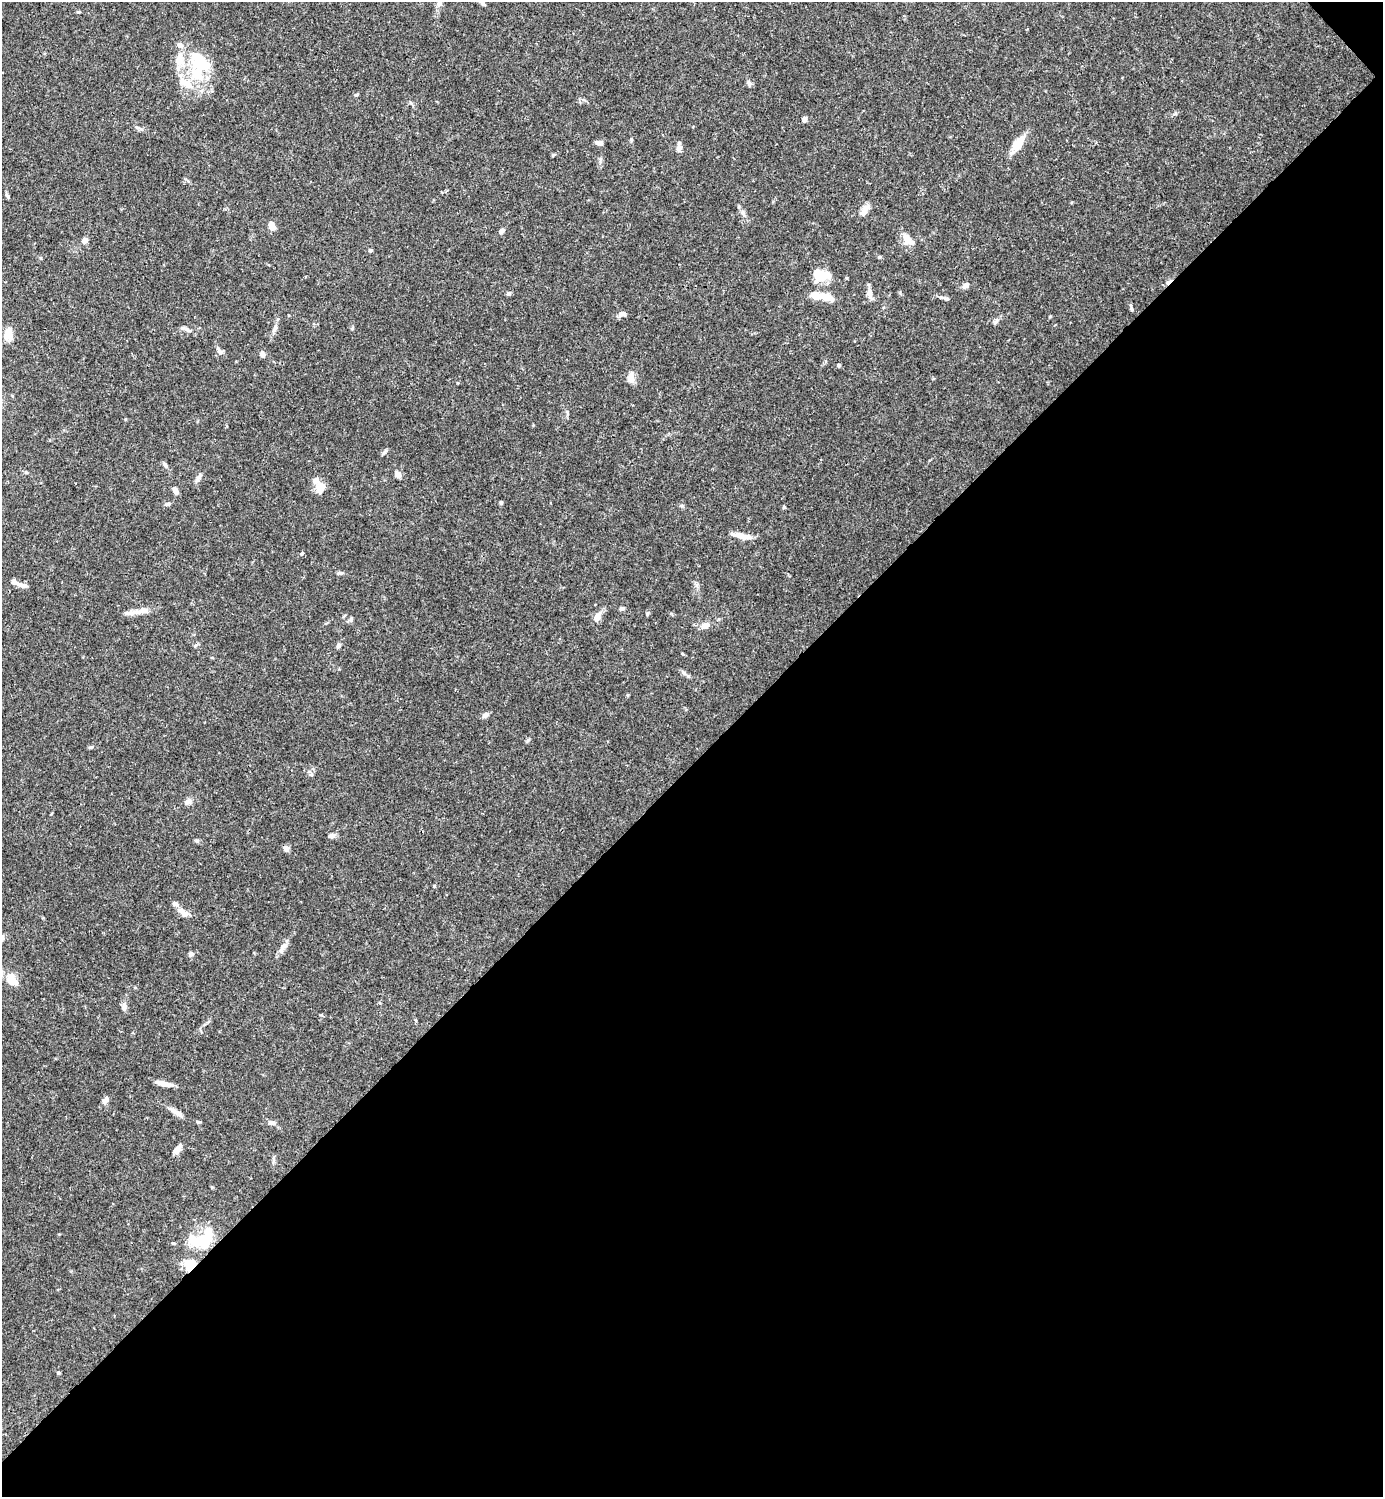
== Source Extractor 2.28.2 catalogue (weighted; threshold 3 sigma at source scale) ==
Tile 12 of 4 x 4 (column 4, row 3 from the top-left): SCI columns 4444-5824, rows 1496-2990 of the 5982 x 5983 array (HDU 1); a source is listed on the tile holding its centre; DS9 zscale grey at full resolution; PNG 1385 x 1499 px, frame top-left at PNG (2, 2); no overlay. Shown black and unused: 49% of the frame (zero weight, under 3 of 4 exposures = <1% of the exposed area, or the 3 px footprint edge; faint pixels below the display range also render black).
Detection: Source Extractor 2.28.2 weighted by HDU 2 'WHT'; one run over the whole footprint, this tile lists its part. Background 0.0643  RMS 0.0032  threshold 0.0143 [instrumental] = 3 sigma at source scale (4.5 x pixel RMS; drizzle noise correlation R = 1.50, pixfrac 1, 0.05/0.05 arcsec/px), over >= 5 px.
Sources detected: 92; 6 inside a brighter object's white glare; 1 cosmic-ray / hot-pixel residue — not listed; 8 inside a brighter listed object's ellipse — not listed separately; the other 77 listed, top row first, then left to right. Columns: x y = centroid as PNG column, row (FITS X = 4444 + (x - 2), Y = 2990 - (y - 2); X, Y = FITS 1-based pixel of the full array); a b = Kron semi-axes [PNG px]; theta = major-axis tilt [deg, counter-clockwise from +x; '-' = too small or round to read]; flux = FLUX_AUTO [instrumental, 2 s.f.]
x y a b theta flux
439 4 8 6 48 0.89
483 4 8 4 -38 0.65
180 45 9 8 - 1.5
197 74 28 19 -65 14
749 84 9 5 -72 0.85
357 94 6 3 20 0.35
804 119 6 4 -88 1.2
137 128 6 4 -20 0.57
599 143 8 5 -12 1.1
1018 144 19 10 54 5.5
679 148 9 8 - 1.3
553 155 5 4 - 0.35
7 196 6 4 -59 0.53
864 210 16 6 59 2.4
743 213 9 5 -63 1
272 226 9 7 -54 2
502 231 7 5 58 0.9
907 238 15 10 -62 2.8
85 240 7 6 - 1.5
370 250 4 4 - 0.63
818 276 25 11 11 5.7
966 285 8 5 44 1.5
509 293 6 5 - 0.62
869 293 14 7 -80 1.8
816 296 14 9 -10 3.8
1131 309 6 4 -77 0.47
622 314 10 6 19 1.3
996 321 8 4 53 0.72
275 328 13 5 63 1.3
188 330 13 3 -28 0.82
8 333 13 8 85 5.1
219 351 11 6 -56 1.1
262 354 7 6 - 1.1
839 365 5 4 - 0.41
631 377 15 8 -89 2.4
165 465 8 4 -64 0.7
26 472 5 4 - 0.4
398 474 7 6 - 1.8
198 477 17 5 60 1.1
320 488 13 9 73 3.2
175 489 7 6 - 0.89
501 503 5 4 - 0.46
169 504 6 5 - 0.64
784 507 4 4 - 0.39
743 536 23 6 -14 2.9
302 553 6 3 32 0.37
340 573 7 5 -19 0.62
22 585 14 6 -14 1.6
622 608 7 5 17 0.79
134 612 27 6 5 2.8
597 617 12 6 62 2.8
351 618 7 5 70 0.59
705 625 9 7 27 2.3
338 646 7 5 57 0.75
684 672 10 5 -36 0.9
485 715 9 5 34 1
91 747 5 5 - 0.42
188 801 8 8 - 1.2
332 836 9 6 1 1.1
197 841 6 5 - 0.53
286 849 7 6 - 1.2
434 886 4 4 - 0.27
183 913 15 8 -44 2.3
284 946 9 7 34 1.4
191 954 6 6 - 0.94
12 980 15 9 -48 4.7
124 1007 10 7 86 1.3
163 1083 16 5 -13 3
105 1100 10 6 55 1.2
176 1112 19 6 -33 2.1
198 1122 6 4 -19 0.44
271 1123 9 6 -7 1.2
178 1149 15 6 60 1.7
204 1240 23 20 -37 9.8
174 1243 6 3 -1 0.36
189 1265 16 10 67 4.8
58 1373 4 3 - 0.44
Overlapping masked pixels (flux is a lower limit): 1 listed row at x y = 189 1265
Unlisted compact peaks at least as high as the median listed source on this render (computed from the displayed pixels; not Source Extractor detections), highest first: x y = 647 614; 385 452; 879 257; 847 278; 1175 114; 1050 316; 528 740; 631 139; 352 328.